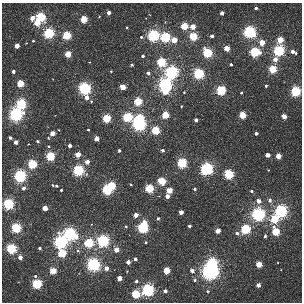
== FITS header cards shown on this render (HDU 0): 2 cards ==
NAXIS1  =                  300 / NUMBER OF ELEMENTS ALONG THIS AXIS
NAXIS2  =                  300 / NUMBER OF ELEMENTS ALONG THIS AXIS

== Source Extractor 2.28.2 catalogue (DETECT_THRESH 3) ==
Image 300 x 300 px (HDU 0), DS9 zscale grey, 1 PNG px = 1 image px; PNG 304 x 304 px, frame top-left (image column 1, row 300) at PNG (2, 3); no overlay
Background 1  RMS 1.6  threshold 4.92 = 3 sigma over >= 5 px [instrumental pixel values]
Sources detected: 148; all 148 listed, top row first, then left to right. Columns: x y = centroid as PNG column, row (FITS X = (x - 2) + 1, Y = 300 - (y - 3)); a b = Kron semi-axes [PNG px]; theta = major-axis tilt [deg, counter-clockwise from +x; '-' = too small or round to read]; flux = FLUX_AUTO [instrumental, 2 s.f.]
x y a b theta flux
256 8 3 3 - 240
108 12 3 3 - 520
222 13 4 3 - 630
41 17 4 4 - 18000
32 18 4 4 - 1100
84 19 4 4 - 5500
37 23 4 4 - 3700
184 26 4 4 - 6000
127 27 3 2 - 92
193 27 4 4 - 2300
249 32 5 4 - 40000
49 33 4 4 - 26000
67 35 4 4 - 10000
153 35 4 4 - 35000
193 36 4 4 - 9600
212 36 3 3 - 370
141 37 4 4 - 160
165 37 4 4 - 18000
174 40 4 4 - 2800
280 40 4 4 - 4400
33 41 3 2 - 110
262 43 4 4 - 2300
17 46 4 4 - 1400
227 48 4 4 - 2800
279 51 4 4 - 28000
207 52 4 4 - 18000
255 52 4 4 - 19000
293 52 6 4 -27 790
68 54 4 4 - 4300
143 56 4 3 - 210
275 59 4 4 - 1000
161 62 4 4 - 13000
231 64 3 3 - 200
132 65 3 3 - 190
273 69 4 4 - 7600
13 71 3 3 - 430
111 71 3 3 - 87
171 72 5 5 - 51000
148 73 4 4 - 380
199 73 4 4 - 26000
20 83 4 4 - 6400
165 85 4 4 - 56000
266 86 3 3 - 140
123 87 4 4 - 2800
84 88 4 4 - 42000
221 90 4 4 - 17000
165 91 5 4 - 3500
296 91 4 4 - 18000
184 92 4 3 - 79
241 93 3 3 - 160
87 98 5 4 - 650
91 101 3 3 - 110
138 101 4 4 - 8800
21 104 4 4 - 21000
181 106 3 2 - 76
16 114 5 4 - 57000
165 115 4 4 - 5400
242 115 4 4 - 5400
284 116 4 4 - 1700
127 117 5 4 - 16000
107 118 4 4 - 11000
139 118 4 4 - 7500
196 120 3 3 - 470
139 124 4 4 - 57000
88 130 3 2 - 82
155 130 4 4 - 9000
53 133 4 4 - 1800
256 133 3 3 - 340
10 138 3 3 - 300
96 139 4 4 - 1300
37 141 4 3 - 160
16 142 4 3 - 950
70 146 3 3 - 530
162 150 3 3 - 310
119 151 3 3 - 250
78 154 4 4 - 2200
267 155 4 3 - 1100
50 156 4 4 - 13000
278 156 4 4 - 2000
87 162 4 3 - 1200
182 163 4 4 - 18000
32 164 4 4 - 13000
207 169 6 4 34 40000
78 170 4 4 - 28000
229 174 4 4 - 16000
20 176 5 4 - 45000
162 181 5 4 - 6800
131 184 3 3 - 130
112 185 4 4 - 6400
57 186 6 5 - 210
24 188 4 4 - 520
107 189 4 4 - 23000
149 189 4 4 - 12000
195 189 3 3 - 190
61 190 3 3 - 120
169 190 4 4 - 3000
251 191 4 3 - 170
167 196 4 4 - 950
270 200 6 5 - 380
259 201 4 4 - 900
8 204 4 4 - 28000
45 208 4 4 - 1700
281 211 4 4 - 46000
181 212 4 3 - 1100
258 214 5 4 - 59000
136 215 4 3 - 1300
158 218 4 3 - 170
274 219 4 4 - 8800
126 226 4 3 - 120
189 226 3 3 - 300
143 227 5 4 - 28000
16 228 4 4 - 19000
246 229 4 4 - 17000
218 231 4 4 - 1800
276 231 5 4 - 7600
237 233 4 4 - 360
70 234 6 4 -27 49000
265 236 4 3 - 240
103 241 4 4 - 39000
61 242 5 5 - 50000
146 242 3 3 - 120
89 243 4 4 - 15000
40 248 3 3 - 260
11 249 4 4 - 21000
116 250 4 4 - 1600
62 253 4 4 - 9300
20 257 4 3 - 910
135 259 3 3 - 440
128 262 3 3 - 870
212 263 7 5 49 27000
259 264 4 4 - 3400
93 265 4 4 - 53000
106 268 4 3 - 970
53 271 4 4 - 5100
166 271 4 4 - 4700
192 271 4 3 - 660
208 271 4 4 - 57000
212 272 5 4 - 42000
35 276 4 4 - 160
119 278 4 4 - 1300
195 280 5 4 - 180
136 281 4 4 - 280
37 284 4 4 - 18000
258 285 4 3 - 910
148 290 4 4 - 41000
165 291 3 3 - 430
207 291 4 3 - 130
136 294 4 4 - 11000